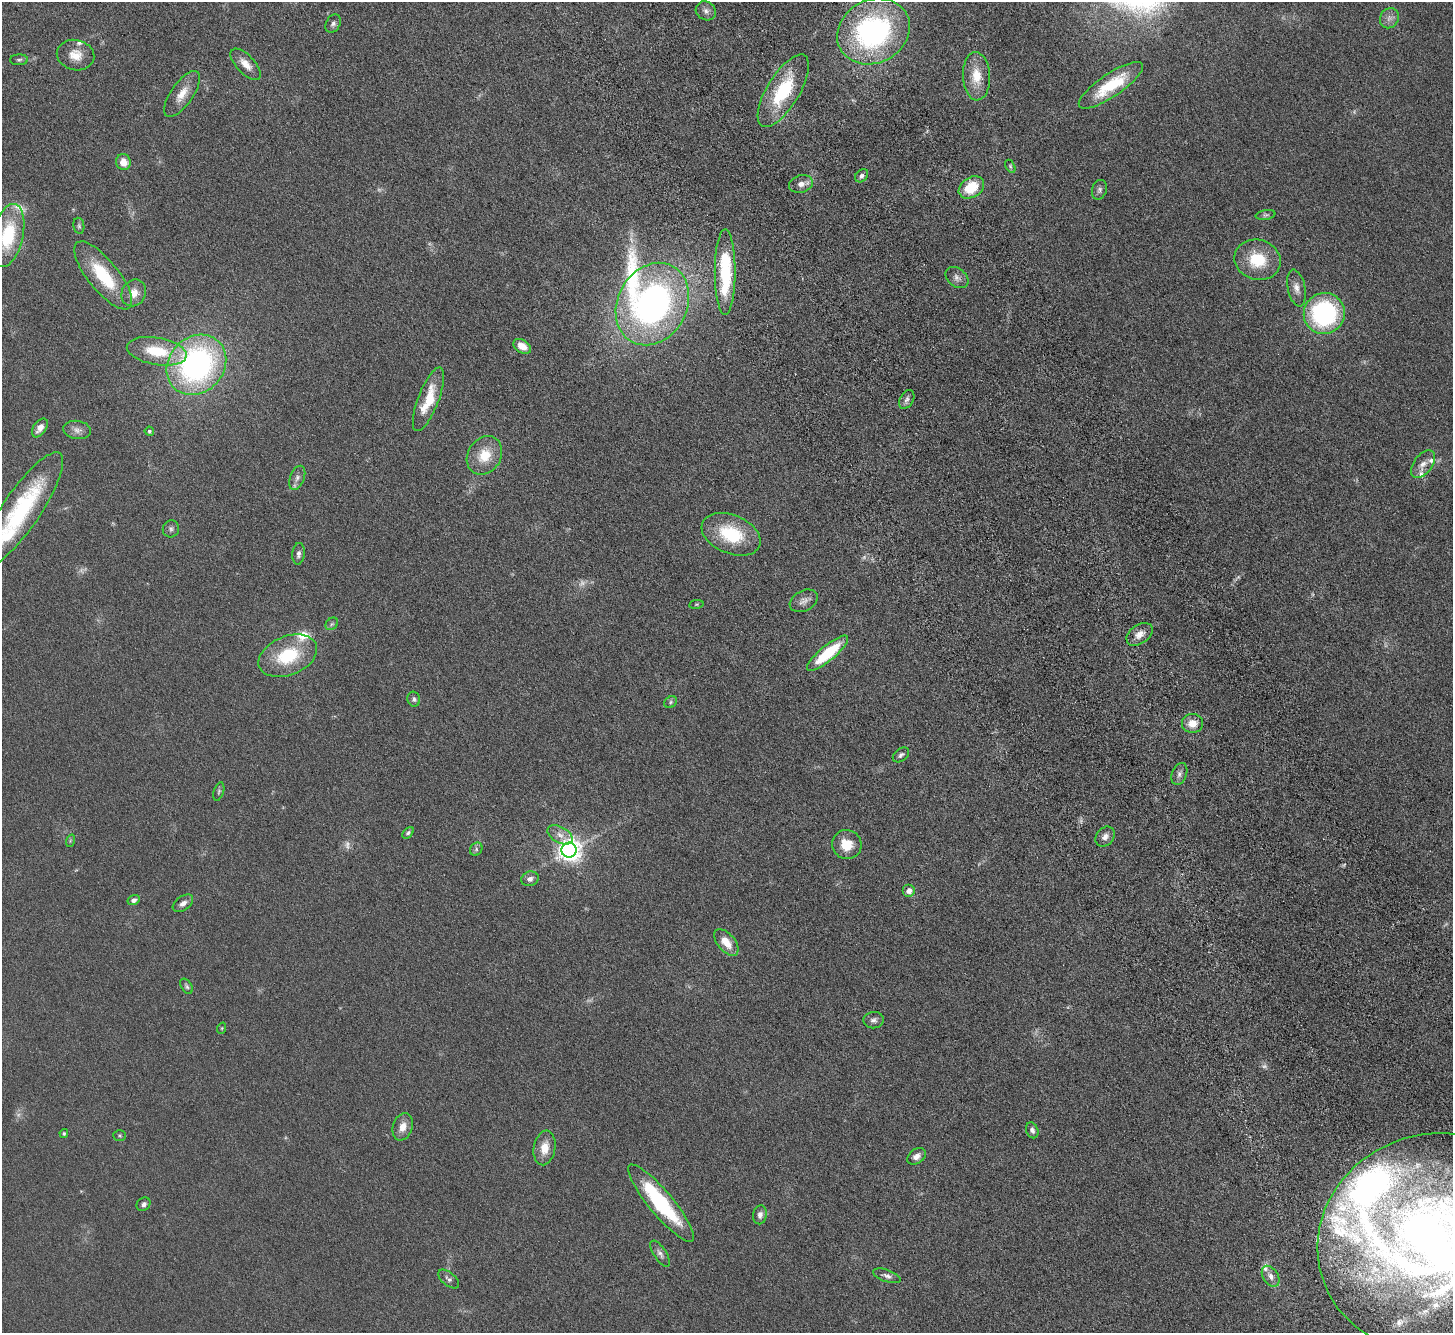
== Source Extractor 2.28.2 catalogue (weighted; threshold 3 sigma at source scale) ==
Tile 6 of 4 x 4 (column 2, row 2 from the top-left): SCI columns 1553-3003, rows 2904-4234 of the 6006 x 5937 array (HDU 1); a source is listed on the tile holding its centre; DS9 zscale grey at full resolution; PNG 1455 x 1335 px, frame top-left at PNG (2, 2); each listed source drawn as its Kron ellipse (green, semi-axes under 4 px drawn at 4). Shown black and unused: <1% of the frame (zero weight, under 4 of 8 exposures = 5% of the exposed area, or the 3 px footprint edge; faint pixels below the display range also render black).
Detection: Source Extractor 2.28.2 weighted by HDU 2 'WHT'; one run over the whole footprint, this tile lists its part. Background 0.0462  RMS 0.0061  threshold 0.025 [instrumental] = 3 sigma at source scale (4.09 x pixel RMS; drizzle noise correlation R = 1.36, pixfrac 0.8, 0.05/0.05 arcsec/px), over >= 5 px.
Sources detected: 109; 11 too faint to see at this stretch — neither listed nor drawn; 14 inside a brighter listed object's ellipse — not listed separately; the other 84 listed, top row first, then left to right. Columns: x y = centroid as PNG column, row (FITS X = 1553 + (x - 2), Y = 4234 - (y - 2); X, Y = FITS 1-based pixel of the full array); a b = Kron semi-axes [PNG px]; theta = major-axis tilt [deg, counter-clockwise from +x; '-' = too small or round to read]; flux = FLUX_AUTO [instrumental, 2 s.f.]
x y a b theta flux
706 11 10 9 - 2.5
1389 18 10 9 - 2.7
333 24 10 7 61 1.7
873 31 38 31 28 110
76 55 19 15 -13 7.6
19 60 9 5 2 1.1
246 64 20 9 -46 5.9
976 76 24 13 -88 12
1111 85 38 11 34 24
783 91 41 16 59 32
182 94 27 11 55 7.5
123 162 8 7 - 5.2
1010 166 7 4 -61 0.79
862 176 7 5 48 1.7
801 184 12 8 14 3.4
971 187 14 10 33 15
1099 190 10 7 73 1.6
1266 215 10 5 9 1
79 226 8 5 -80 0.99
8 236 32 15 77 29
1257 260 23 20 -17 19
725 272 42 10 90 39
103 275 42 15 -51 28
957 278 13 9 -39 2.7
1296 288 18 8 -78 3.9
134 293 14 12 59 5.9
652 304 43 34 61 180
1324 313 21 20 - 73
522 346 10 6 -32 5.5
157 351 30 13 -10 19
196 365 32 27 47 130
428 399 34 10 69 16
907 399 10 6 60 1.8
40 428 10 6 54 3.4
77 430 14 9 -8 3
149 431 4 4 - 1.1
484 455 20 16 57 12
1423 464 16 9 54 3.9
297 478 12 7 68 2.6
21 511 69 19 56 57
171 529 8 8 - 1.5
731 534 31 19 -22 27
298 554 11 6 84 2
804 601 15 10 28 3.1
696 604 7 3 8 0.54
332 624 7 5 44 1.1
1140 634 15 9 35 4.6
827 653 26 7 40 25
288 656 31 19 22 27
414 699 7 6 - 1.3
671 702 7 5 40 0.89
1192 723 11 9 5 6
901 755 9 6 38 1.4
1179 774 11 7 69 2.1
219 792 9 5 72 0.95
408 833 7 4 49 1
560 835 14 8 -28 3.7
1105 837 11 8 50 2.9
70 841 6 4 72 0.73
847 844 15 14 - 9.9
476 849 7 6 - 1
569 850 7 7 - 430
530 879 9 7 19 2.3
909 891 6 6 - 3.2
134 900 6 5 - 2
183 903 11 7 35 2.6
726 942 16 8 -49 7.7
186 986 8 5 -57 1
874 1020 10 8 8 2
222 1028 6 3 71 0.52
403 1127 14 9 70 5.1
1032 1130 8 6 -69 1.6
64 1133 4 3 - 0.65
120 1135 6 5 - 0.7
545 1148 17 10 80 7.4
917 1156 10 7 37 2.9
661 1203 49 12 -50 47
144 1204 7 6 - 1.5
760 1215 9 7 80 2.4
1435 1242 119 108 17 520
660 1254 15 6 -57 2.2
887 1276 14 6 -18 2
1271 1276 11 7 -57 2.9
449 1279 12 6 -39 1.7
Isophote crosses this tile's border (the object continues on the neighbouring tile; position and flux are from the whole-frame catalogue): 3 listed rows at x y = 8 236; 21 511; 1435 1242